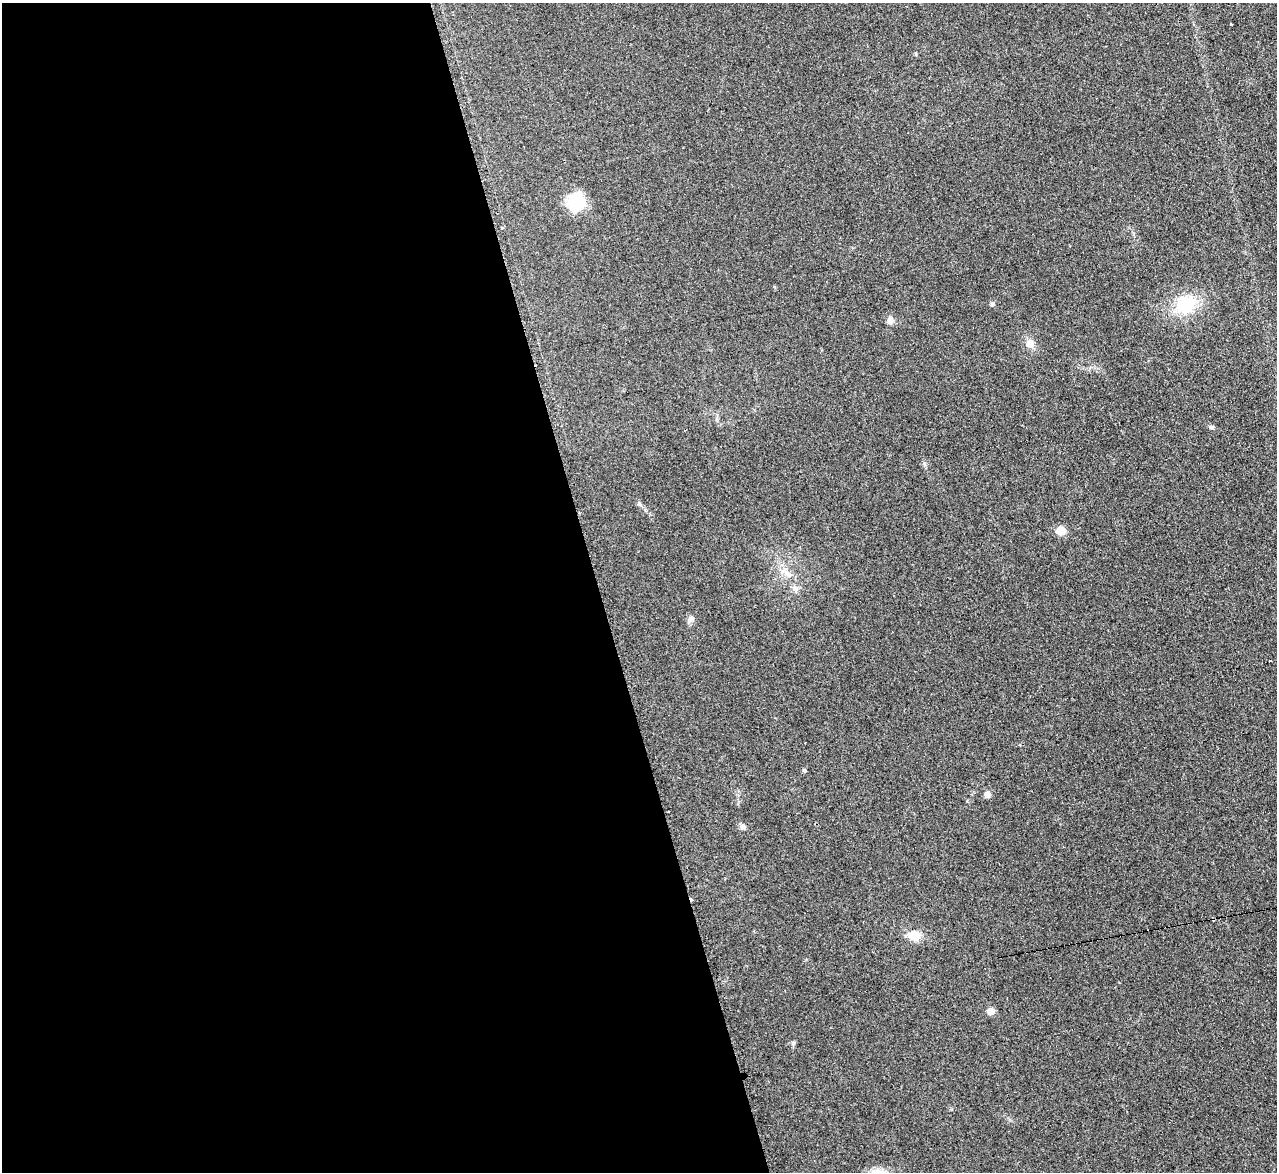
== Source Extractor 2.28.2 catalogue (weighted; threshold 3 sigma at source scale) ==
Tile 9 of 4 x 4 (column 1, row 3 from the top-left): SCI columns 20-1294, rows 1433-2602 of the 5128 x 5082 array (HDU 1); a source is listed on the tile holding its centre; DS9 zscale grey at full resolution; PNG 1279 x 1174 px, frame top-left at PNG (2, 3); no overlay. Shown black and unused: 47% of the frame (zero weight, under 2 of 3 exposures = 2% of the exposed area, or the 3 px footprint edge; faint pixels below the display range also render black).
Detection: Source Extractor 2.28.2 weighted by HDU 2 'WHT'; one run over the whole footprint, this tile lists its part. Background 0.221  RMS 0.015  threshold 0.0671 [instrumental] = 3 sigma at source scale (4.5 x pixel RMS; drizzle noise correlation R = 1.50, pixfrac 1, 0.05/0.05 arcsec/px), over >= 5 px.
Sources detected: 21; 2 cosmic-ray / hot-pixel residue — not listed; the other 19 listed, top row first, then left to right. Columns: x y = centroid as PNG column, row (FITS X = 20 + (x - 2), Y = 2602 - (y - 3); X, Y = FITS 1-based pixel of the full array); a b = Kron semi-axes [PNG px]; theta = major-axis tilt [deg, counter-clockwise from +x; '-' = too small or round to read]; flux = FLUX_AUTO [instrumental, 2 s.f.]
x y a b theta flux
1231 24 3 3 - 1.8
576 202 22 17 69 51
992 304 6 5 - 2.6
1186 304 30 23 15 57
890 320 10 7 -89 7.3
1030 344 10 9 - 12
1211 427 7 5 -16 2.7
639 504 8 5 -36 3.1
1061 531 9 8 - 18
786 572 19 5 -49 11
795 588 9 8 - 6.5
692 618 9 7 -2 4.9
1270 661 3 2 - 1.6
804 770 5 4 - 2.4
988 794 5 5 - 15
668 811 2 2 - 1.5
742 827 8 6 -2 3.8
914 936 10 8 -29 33
991 1011 5 5 - 19
Unlisted compact peaks at least as high as the median listed source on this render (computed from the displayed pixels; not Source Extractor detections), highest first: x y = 793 1043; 924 463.